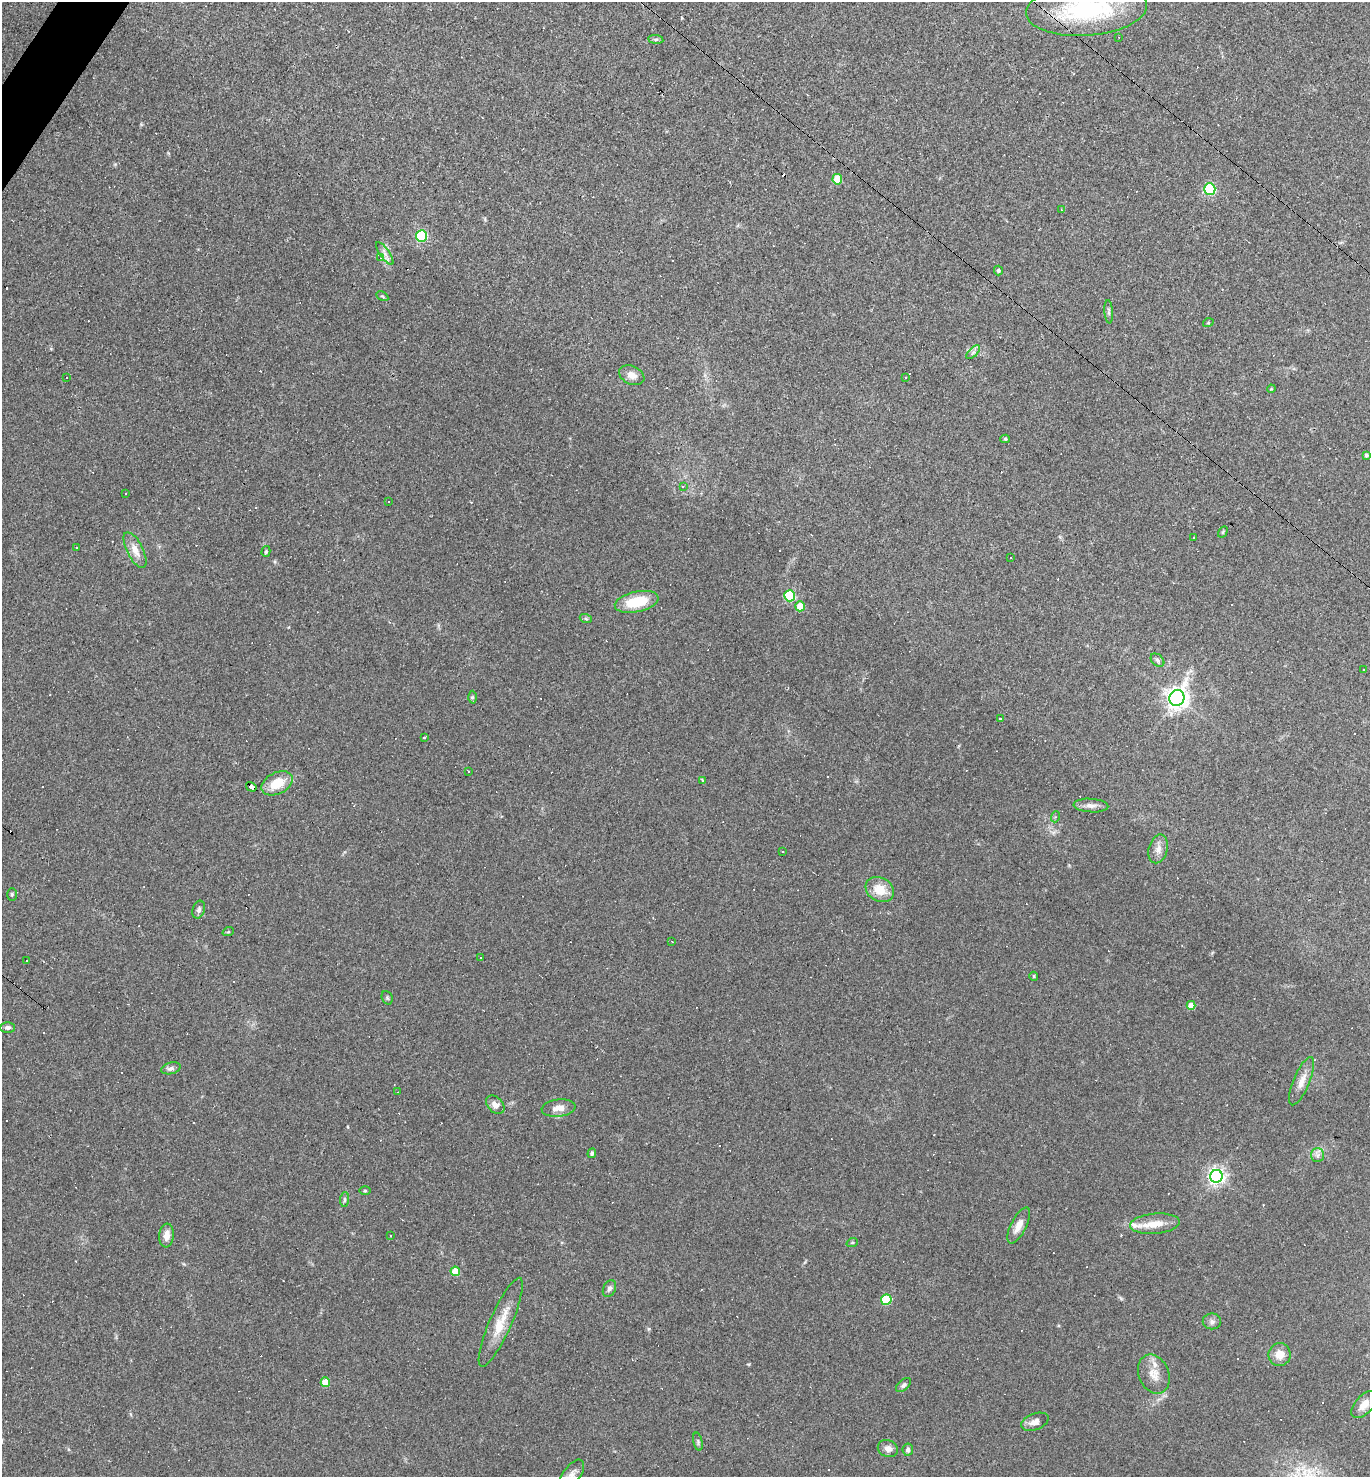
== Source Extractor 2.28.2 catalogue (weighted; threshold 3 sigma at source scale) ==
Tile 11 of 4 x 4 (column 3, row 3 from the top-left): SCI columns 2883-4250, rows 1476-2950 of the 5906 x 5901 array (HDU 1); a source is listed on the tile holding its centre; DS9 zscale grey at full resolution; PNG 1372 x 1479 px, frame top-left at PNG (2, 2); each listed source drawn as its Kron ellipse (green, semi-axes under 4 px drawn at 4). Shown black and unused: <1% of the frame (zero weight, under 3 of 4 exposures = <1% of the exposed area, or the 3 px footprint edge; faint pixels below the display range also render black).
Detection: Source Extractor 2.28.2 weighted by HDU 2 'WHT'; one run over the whole footprint, this tile lists its part. Background 0.0579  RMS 0.0069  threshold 0.0309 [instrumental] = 3 sigma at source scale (4.5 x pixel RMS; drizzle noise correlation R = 1.50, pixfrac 1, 0.05/0.05 arcsec/px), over >= 5 px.
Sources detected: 145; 55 cosmic-ray / hot-pixel residue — neither listed nor drawn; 2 inside a brighter listed object's ellipse — not listed separately; the other 88 listed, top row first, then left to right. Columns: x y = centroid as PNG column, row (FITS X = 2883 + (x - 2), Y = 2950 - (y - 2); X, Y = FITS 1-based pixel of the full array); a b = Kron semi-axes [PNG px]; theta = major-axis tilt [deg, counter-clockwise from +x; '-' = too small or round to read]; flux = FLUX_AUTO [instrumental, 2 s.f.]
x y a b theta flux
1086 9 60 26 4 89
1119 37 3 2 - 0.52
656 39 8 4 -7 1.3
837 179 5 5 - 19
1210 189 6 5 - 70
1062 210 4 2 - 0.52
421 236 6 5 - 67
385 253 13 4 -55 3.2
380 258 4 2 - 0.49
998 271 5 4 - 1.5
382 296 6 4 -31 0.87
1109 312 12 4 -86 1.6
1208 323 5 3 - 0.66
973 352 9 3 45 1.4
632 375 13 9 -24 5.6
67 378 3 3 - 2.1
905 378 3 2 - 0.69
1271 389 4 3 - 0.63
1005 439 5 4 - 0.93
1366 455 4 4 - 1.6
683 486 4 3 - 0.97
126 493 2 2 - 0.61
388 502 2 2 - 0.6
1223 532 6 4 60 0.85
1194 538 3 3 - 2.2
77 547 3 2 - 0.8
135 550 19 8 -63 7.6
266 551 5 4 - 0.95
1011 557 3 2 - 0.67
790 596 5 5 - 58
637 602 22 10 12 23
800 606 5 4 - 15
586 619 6 4 -19 0.99
1158 660 8 5 -43 1.6
1363 669 3 3 - 2
472 697 6 4 89 1.1
1177 698 8 7 - 470
1001 719 3 3 - 12
424 738 3 2 - 1.2
469 771 3 3 - 1.2
702 780 3 3 - 0.69
277 783 16 10 28 14
251 787 6 4 -33 59
1091 806 17 6 -4 4.1
1055 817 5 3 - 0.88
1158 849 14 9 75 5
782 851 3 3 - 1.3
880 890 15 12 -29 13
12 894 6 5 - 1.1
199 910 9 6 73 2.3
228 932 6 3 18 0.74
672 941 3 2 - 0.64
480 958 2 2 - 0.7
26 961 2 2 - 0.57
1034 976 4 4 - 0.76
387 998 7 5 -69 1.1
1191 1005 4 4 - 7.1
7 1028 7 5 1 1.8
171 1068 10 5 15 2.2
1302 1081 26 8 67 7.2
398 1092 4 2 - 0.47
495 1105 11 7 -44 4.6
558 1108 17 8 6 5.9
592 1153 5 4 - 1.3
1317 1155 7 6 - 2.3
1216 1176 6 6 - 260
365 1191 6 4 0 0.78
345 1199 7 4 85 1.3
1155 1224 25 10 5 10
1019 1225 20 7 63 6.4
167 1235 12 7 84 5.9
391 1236 3 3 - 1.2
852 1243 6 3 19 0.82
455 1271 5 5 - 17
609 1289 9 6 64 2.2
886 1300 5 5 - 35
1212 1321 9 8 - 2.6
501 1322 48 11 66 17
1280 1355 11 11 - 7.3
1154 1374 20 15 -66 9.3
325 1382 5 4 - 13
903 1385 9 5 40 1.7
1364 1404 17 8 48 5.8
1035 1422 14 8 21 4.5
698 1442 9 4 -78 1.2
888 1449 10 8 -23 3.6
908 1450 6 5 - 2
572 1474 17 8 54 4.4
Overlapping masked pixels (flux is a lower limit): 1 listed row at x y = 251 787
Isophote crosses this tile's border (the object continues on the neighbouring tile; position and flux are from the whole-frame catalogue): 2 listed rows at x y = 1086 9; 572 1474
Unlisted compact peaks at least as high as the median listed source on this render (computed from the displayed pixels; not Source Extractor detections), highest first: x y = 649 1329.